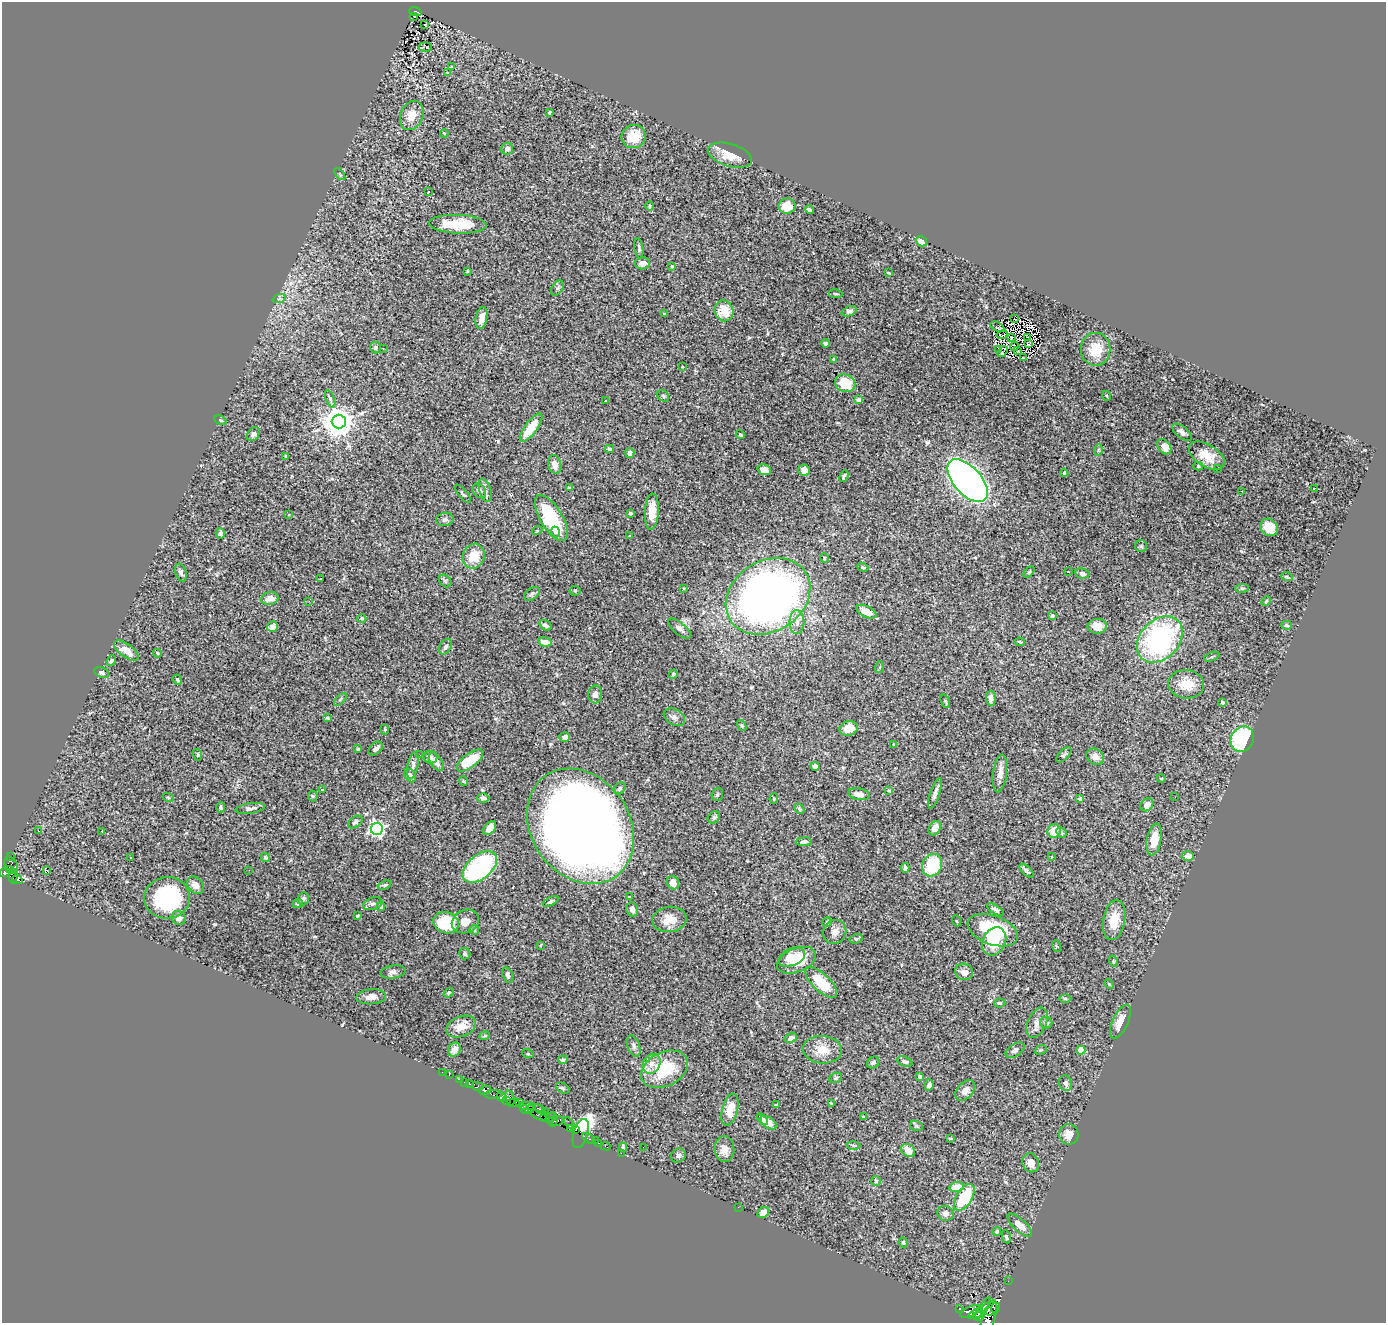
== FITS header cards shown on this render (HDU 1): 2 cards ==
NAXIS1  =                 1384
NAXIS2  =                 1321

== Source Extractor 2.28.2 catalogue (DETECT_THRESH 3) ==
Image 1384 x 1321 px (HDU 1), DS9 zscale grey, 1 PNG px = 1 image px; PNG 1388 x 1325 px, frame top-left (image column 1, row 1321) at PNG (2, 2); each listed source drawn as its Kron ellipse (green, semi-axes under 4 px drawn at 4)
Background 1.35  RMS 0.03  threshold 0.0909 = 3 sigma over >= 5 px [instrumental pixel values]
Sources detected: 336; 2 with non-positive FLUX_AUTO (blend fragments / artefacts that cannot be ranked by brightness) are neither listed nor drawn; the other 334 listed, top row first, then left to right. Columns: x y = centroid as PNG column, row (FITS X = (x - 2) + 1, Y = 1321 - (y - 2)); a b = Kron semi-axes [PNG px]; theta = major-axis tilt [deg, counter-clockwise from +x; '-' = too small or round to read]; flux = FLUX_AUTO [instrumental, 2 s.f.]
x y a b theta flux
415 12 6 3 -19 29
414 16 2 2 - 2.5
424 24 3 2 - 5.8
425 47 7 4 -5 3.9
451 67 3 2 - 1.8
447 72 3 2 - 1.2
549 112 3 3 - 2.3
412 115 15 11 66 27
444 133 4 3 - 1.8
634 136 12 11 - 41
507 149 6 6 - 8.8
730 155 23 11 -17 34
340 174 7 3 -54 2.3
428 192 3 3 - 98
649 206 5 3 - 2
787 206 8 7 - 28
809 210 4 3 - 4.1
458 224 29 9 -2 61
921 241 6 5 - 14
639 248 10 3 -81 3.9
642 263 8 6 6 12
672 266 4 3 - 2.6
467 271 4 3 - 1.8
888 273 3 2 - 1.7
557 288 8 5 57 4.2
836 294 7 2 -9 2.2
279 299 7 4 19 3.8
724 311 10 9 - 40
849 311 8 5 21 5.5
664 314 3 3 - 4
481 318 11 5 79 14
1014 318 2 2 - 24
997 327 7 3 -28 1.9
1002 335 5 2 - 0.61
1011 338 3 2 - 2.4
1028 338 3 2 - 1.7
825 343 4 3 - 3.8
1028 343 4 2 - 1.9
1014 346 4 2 - 1.9
375 348 6 5 - 4.8
383 348 2 2 - 1.5
998 349 3 2 - 1.1
1096 349 16 15 - 44
1017 351 3 2 - 2.3
1002 352 6 3 56 4.1
1023 358 2 2 - 2.2
834 359 4 3 - 2.8
682 367 3 2 - 1.3
845 383 10 8 -24 36
663 396 6 5 - 3.7
1107 396 5 3 - 1.5
330 399 9 4 -69 4.1
859 399 4 4 - 15
605 401 3 3 - 4
220 420 7 3 -28 2.5
339 421 7 7 - 3400
531 428 17 6 53 41
1182 432 11 5 -38 7.4
253 434 7 5 56 6.9
740 435 4 4 - 2.4
1164 447 8 6 -52 23
609 449 4 3 - 3
1098 450 5 3 - 2.2
630 453 5 4 - 7
1207 456 20 11 -33 36
286 457 3 3 - 4
555 465 9 6 -74 16
1198 466 5 4 - 3
1218 468 3 3 - 4.4
764 470 7 5 -18 15
804 470 6 5 - 18
1064 473 4 2 - 1.7
844 476 6 4 66 4.5
968 481 26 14 -48 1300
569 488 4 3 - 5.2
1315 488 3 3 - 27
485 490 12 5 -74 7.7
479 491 8 6 -47 6.8
1242 491 3 2 - 3
463 494 11 3 -50 2.9
652 512 18 7 86 31
630 513 3 3 - 4.7
289 515 4 2 - 1.3
551 518 26 11 -59 120
445 519 9 6 10 5.8
1269 527 9 8 - 34
537 531 5 3 - 1.9
555 532 5 4 - 6.2
220 533 5 4 - 3.8
630 536 3 2 - 1.7
1141 546 6 6 - 3.9
474 556 12 10 71 42
824 558 5 3 - 1.8
863 567 6 4 -21 2.8
181 572 9 5 -74 5.3
1029 572 6 4 45 2.5
1068 572 2 2 - 1.7
1082 573 7 5 -8 6.7
1287 577 6 3 -18 2.3
321 579 3 2 - 1.5
445 581 7 5 -45 3.9
684 588 3 2 - 1.6
1242 588 7 3 7 2.6
575 591 5 5 - 2.5
532 594 9 5 36 4.3
768 596 45 35 33 1500
270 598 9 6 11 17
309 601 2 2 - 3.9
1266 601 5 3 - 2
866 612 11 5 -25 28
1052 616 3 3 - 6.3
362 618 4 4 - 2.7
797 622 12 7 90 13
546 625 7 4 -35 6.8
1286 625 5 4 - 3.2
1097 626 9 7 5 21
272 627 5 5 - 12
679 629 14 6 -39 8.2
1160 639 26 19 46 370
545 642 7 4 -14 21
1020 642 5 3 - 2.4
446 647 8 5 56 5.6
126 650 14 6 -37 22
157 653 4 3 - 2.5
1212 657 8 3 21 2.9
111 661 5 4 - 3.4
880 667 6 3 71 1.9
102 672 8 5 -24 3.7
673 674 5 4 - 3.4
177 680 5 4 - 3.3
1186 684 18 14 -6 40
595 694 9 7 87 8.7
991 698 7 5 -89 10
340 699 8 3 45 2.6
945 701 7 4 -70 3
1222 702 3 3 - 4.9
674 717 12 7 -31 8
327 718 4 3 - 2.2
742 726 6 3 -58 2.4
385 729 5 2 - 2
849 729 9 7 13 25
565 737 5 5 - 7.6
1242 739 13 11 62 180
894 745 4 3 - 2.5
358 749 3 3 - 2.2
376 749 8 5 38 7.5
198 755 6 4 -73 2.3
420 755 2 2 - 1.9
1064 755 10 5 44 4.3
430 757 7 6 - 5.3
1095 757 9 7 -31 11
470 760 16 7 37 51
436 762 10 5 -57 12
413 765 13 5 78 7.7
815 766 4 4 - 7.6
1000 773 19 7 83 15
410 775 7 5 -59 6.4
1161 778 4 3 - 1.6
463 781 5 3 - 1.7
620 788 6 5 - 4.9
322 789 4 3 - 1.3
889 790 4 4 - 2.4
935 793 16 4 71 9
717 794 6 5 - 3.6
859 794 11 5 -12 11
313 796 5 5 - 2.8
168 797 5 3 - 1.9
1175 797 3 2 - 3
483 798 6 5 - 5.3
774 799 5 4 - 2.8
1080 799 4 4 - 6.5
1147 805 7 5 48 11
221 807 5 4 - 4
250 808 15 5 8 7
799 809 6 3 -46 3
714 817 7 5 38 3.8
355 822 8 5 36 5.4
580 826 61 49 -55 3500
490 828 8 5 53 15
935 828 7 5 58 15
377 829 6 6 - 630
38 831 3 2 - 1.7
102 831 3 2 - 2.1
1054 831 7 6 - 30
1061 832 5 4 - 4
1154 839 16 7 80 32
804 842 8 4 6 7.8
11 856 3 2 - 21
1188 856 6 4 2 15
265 857 5 4 - 3.7
1052 857 3 2 - 1.5
131 858 3 2 - 2.4
11 865 9 6 -62 450
932 865 11 9 63 96
480 867 20 12 40 320
905 868 5 4 - 4.9
10 870 4 3 - 240
249 870 3 2 - 2.2
47 871 4 3 - 37
1027 871 9 3 -43 4.3
5 872 6 4 11 910
13 876 7 3 -90 290
17 879 5 4 - 260
673 883 7 5 -67 16
195 885 9 7 -46 12
384 885 7 4 17 3.3
629 896 3 3 - 5.3
167 898 23 20 6 230
303 899 6 5 - 4.6
551 901 8 4 29 3.9
298 903 5 4 - 3.8
373 904 10 6 20 5.9
381 907 4 4 - 4.6
632 909 7 5 -76 9
995 910 9 4 -33 5
357 916 3 2 - 1.8
179 918 7 6 - 11
669 919 17 12 8 32
1114 920 20 11 80 36
465 921 14 11 25 21
957 921 5 3 - 1.9
827 922 5 4 - 2.7
446 923 13 10 -16 91
474 930 5 4 - 2.5
993 930 26 14 -20 140
835 932 12 11 - 14
856 939 7 5 15 3.2
994 941 14 11 61 43
541 945 3 2 - 1.4
1056 946 6 3 -72 2.1
465 953 6 5 - 4.3
792 957 14 8 24 36
796 960 20 12 23 68
1113 961 5 3 - 2.1
393 972 12 6 8 7.9
964 972 9 8 - 16
508 975 8 5 -72 5
821 983 20 8 -43 68
1109 984 5 3 - 1.8
449 993 5 4 - 2.4
371 997 15 7 5 14
1065 998 6 4 -2 3.2
1000 1003 6 4 -3 3.2
1120 1021 18 8 66 25
1037 1023 16 9 65 14
1046 1023 6 5 - 5.9
461 1026 15 10 20 24
485 1036 5 4 - 2.8
791 1038 6 5 - 9
634 1046 11 6 -71 6.2
454 1050 7 6 - 14
822 1050 19 14 -3 32
1015 1050 10 6 34 6.5
1041 1050 6 4 20 3.1
1081 1050 4 4 - 44
528 1054 6 4 -17 2
563 1060 5 4 - 4.2
873 1062 6 5 - 5.6
905 1062 8 5 -19 4.9
652 1064 10 8 61 11
665 1069 25 17 26 95
442 1072 2 2 - 5.1
449 1075 2 2 - 6.6
919 1076 3 3 - 4.4
836 1078 6 5 - 2.9
460 1079 3 2 - 27
464 1082 3 2 - 14
469 1083 4 3 - 76
1065 1083 8 6 -66 6.6
929 1085 5 4 - 5.6
478 1086 6 4 -16 110
562 1088 7 5 -27 3.2
485 1090 6 4 23 1100
965 1090 12 8 50 12
494 1094 9 3 4 110
501 1097 5 3 - 65
510 1098 7 4 -76 340
507 1101 4 3 - 40
519 1102 4 2 - 300
513 1103 6 2 1 500
831 1103 4 2 - 2.1
776 1105 3 3 - 2.6
527 1106 8 4 -1 450
525 1109 4 2 - 210
530 1109 4 3 - 230
540 1109 6 4 -38 350
730 1110 16 7 75 30
545 1111 2 2 - 21
539 1115 9 3 -27 120
545 1117 5 3 - 730
551 1117 6 4 44 820
863 1117 3 2 - 1.9
762 1119 7 4 -50 6.6
553 1121 6 2 58 300
557 1121 6 4 36 410
569 1123 6 2 -56 30
769 1123 9 5 -37 15
916 1126 6 5 - 3.6
570 1128 4 3 - 720
575 1130 3 3 - 570
581 1133 15 7 74 530
1069 1134 10 9 - 18
588 1138 7 3 -32 53
950 1138 4 2 - 1.8
595 1140 3 3 - 41
598 1143 3 2 - 30
853 1145 7 3 -1 2.7
606 1146 5 2 - 17
623 1147 4 3 - 4.9
643 1147 2 2 - 1.4
724 1149 13 10 -86 18
908 1150 7 5 -37 17
621 1153 2 2 - 12
678 1155 8 6 42 5
1031 1163 10 8 -69 16
876 1181 5 5 - 2.5
956 1187 7 5 12 28
964 1197 15 7 58 91
738 1207 2 2 - 7.1
763 1212 6 5 - 14
945 1213 8 7 - 7.4
1020 1225 15 6 -42 20
997 1231 4 4 - 3.9
1006 1237 7 4 -79 3.2
903 1242 5 4 - 3.6
1008 1281 2 2 - 8
983 1308 12 4 55 3200
995 1308 5 3 - 990
960 1309 3 3 - 250
990 1309 8 6 11 3800
971 1311 11 5 23 5500
975 1314 8 3 28 2300
979 1316 6 4 -1 2300
989 1318 19 6 72 5000
At the frame edge (FLAGS 8, measured only in part): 1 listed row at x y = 989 1318
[2 non-positive-flux detections neither listed nor drawn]